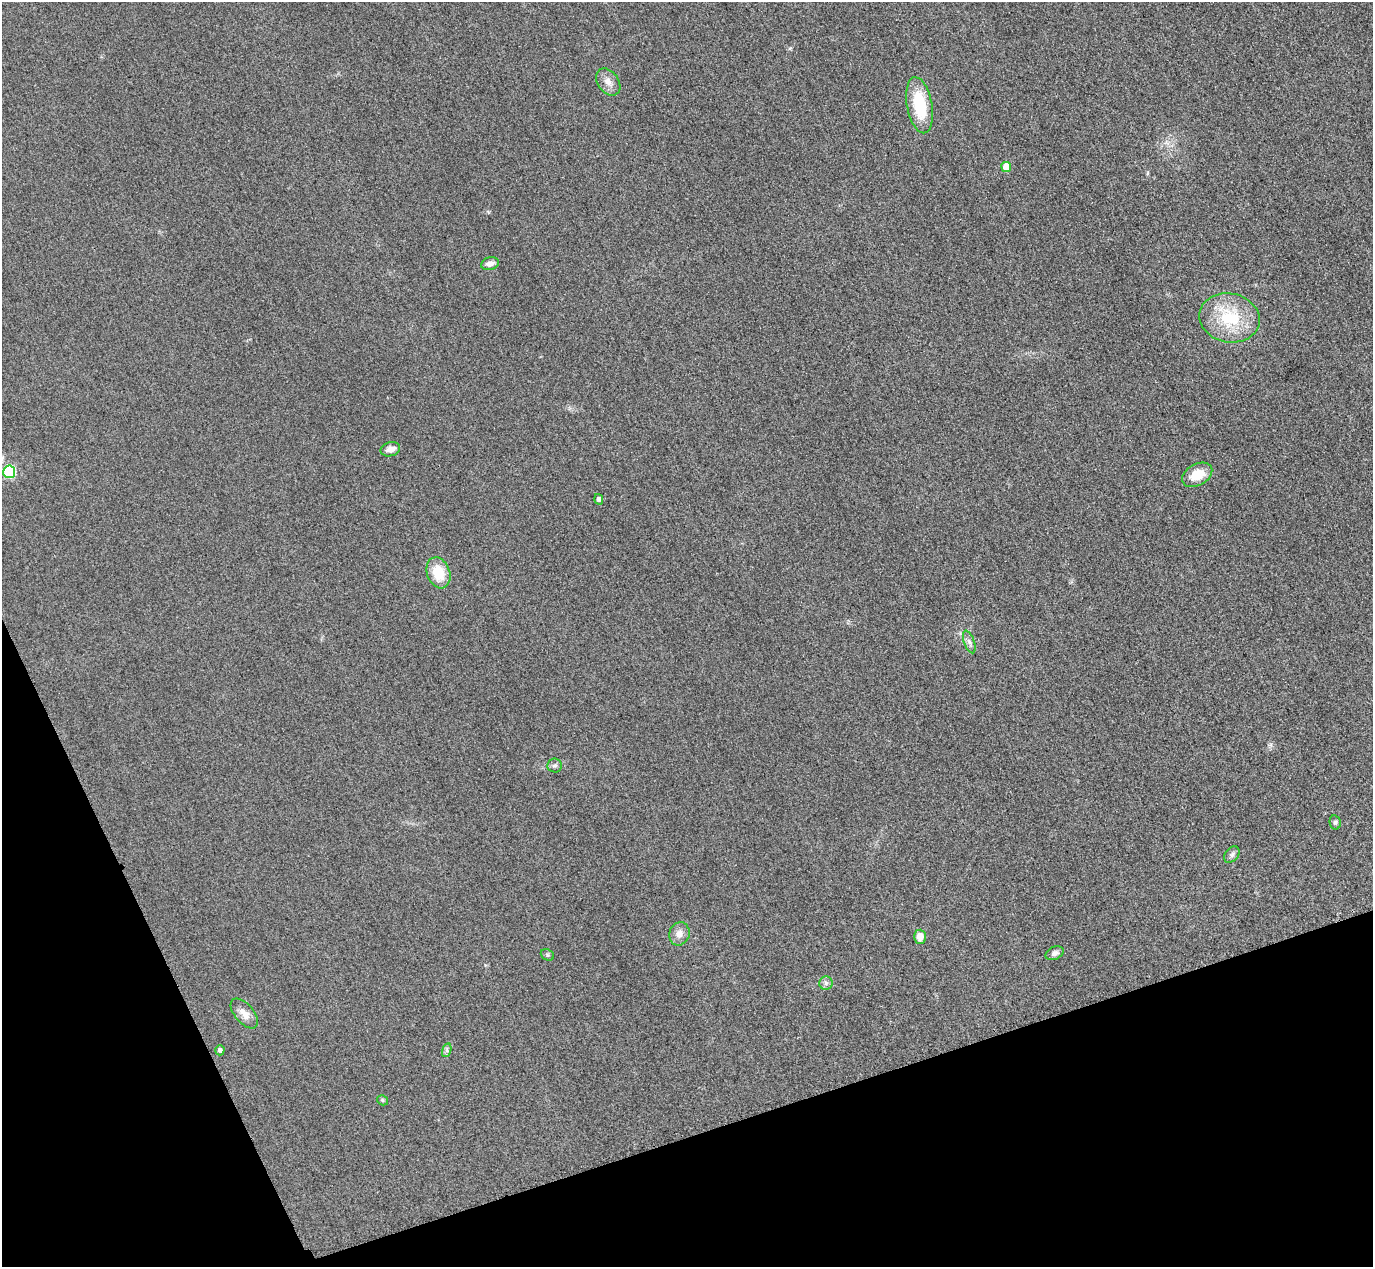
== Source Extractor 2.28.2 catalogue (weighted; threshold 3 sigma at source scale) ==
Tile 14 of 4 x 4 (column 2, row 4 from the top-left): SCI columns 1402-2772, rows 303-1567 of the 5546 x 5533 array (HDU 1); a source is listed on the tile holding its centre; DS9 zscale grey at full resolution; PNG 1375 x 1269 px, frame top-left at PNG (2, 2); each listed source drawn as its Kron ellipse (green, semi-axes under 4 px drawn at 4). Shown black and unused: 17% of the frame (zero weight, under 3 of 4 exposures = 3% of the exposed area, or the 3 px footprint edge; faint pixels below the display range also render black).
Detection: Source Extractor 2.28.2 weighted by HDU 2 'WHT'; one run over the whole footprint, this tile lists its part. Background 0.146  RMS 0.019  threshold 0.0864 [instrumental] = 3 sigma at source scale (4.5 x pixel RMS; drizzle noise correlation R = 1.50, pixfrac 1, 0.05/0.05 arcsec/px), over >= 5 px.
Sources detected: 23; all 23 listed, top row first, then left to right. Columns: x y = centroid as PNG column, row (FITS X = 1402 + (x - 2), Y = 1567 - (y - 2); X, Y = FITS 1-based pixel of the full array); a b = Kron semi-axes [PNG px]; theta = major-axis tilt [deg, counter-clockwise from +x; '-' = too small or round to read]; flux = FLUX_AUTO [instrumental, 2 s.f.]
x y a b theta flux
608 82 15 10 -54 16
920 105 28 12 -79 90
1006 167 5 5 - 35
490 264 9 6 17 11
1229 318 30 24 -11 100
390 449 10 7 18 14
9 472 6 6 - 180
1197 475 16 10 29 37
599 499 5 4 - 5.5
438 573 16 11 -70 51
969 642 12 5 -70 7.4
554 765 7 7 - 5
1335 822 7 5 -77 3.8
1232 855 9 6 49 5.5
679 934 12 10 70 15
920 937 7 6 - 19
1055 953 9 6 25 6.7
547 955 7 5 -22 3.4
826 983 7 6 - 5.9
244 1013 18 9 -49 18
220 1050 5 4 - 6.3
447 1050 7 4 73 4.4
382 1100 6 4 -33 2.8